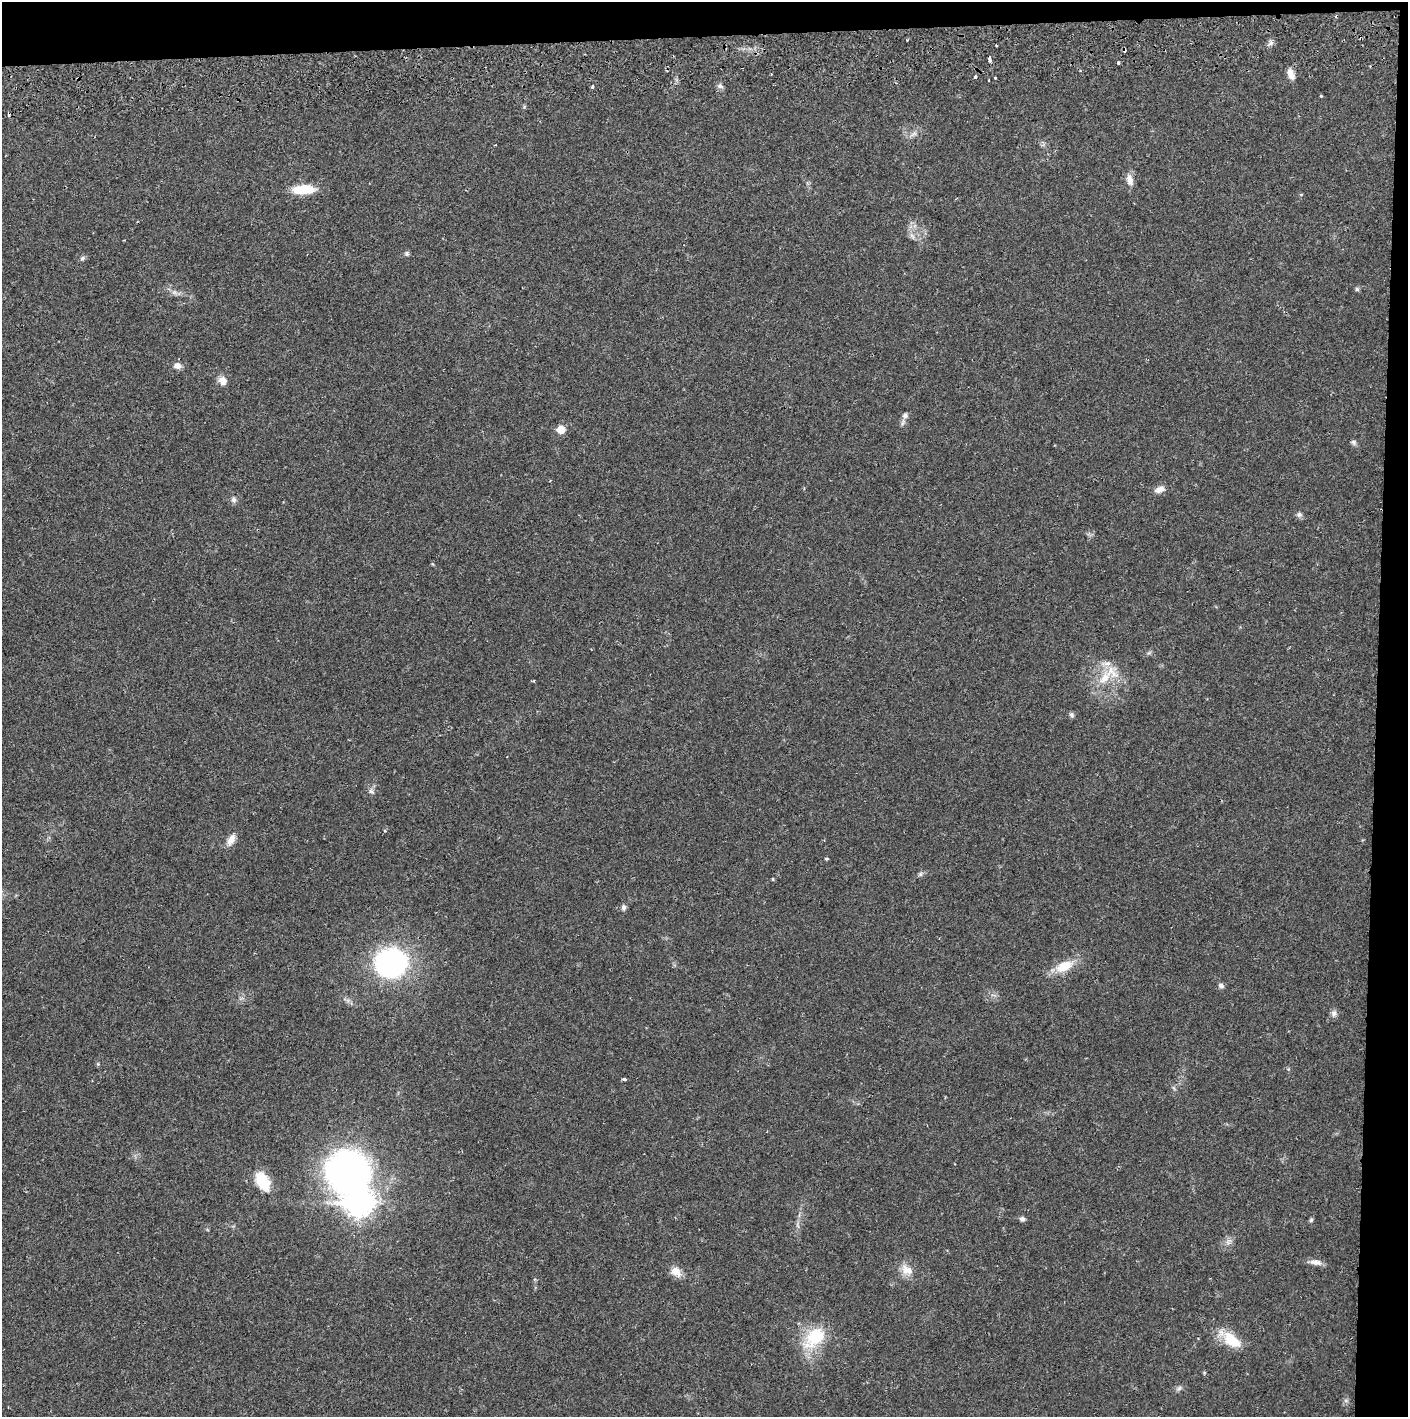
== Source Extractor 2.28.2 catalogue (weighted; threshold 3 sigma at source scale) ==
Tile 3 of 3 x 3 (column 3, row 1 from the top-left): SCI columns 2818-4223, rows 2887-4301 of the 4230 x 4359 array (HDU 1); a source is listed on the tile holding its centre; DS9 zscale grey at full resolution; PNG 1410 x 1419 px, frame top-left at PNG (2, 2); no overlay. Shown black and unused: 5% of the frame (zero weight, under 2 of 3 exposures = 3% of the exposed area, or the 3 px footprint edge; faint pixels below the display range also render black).
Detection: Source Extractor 2.28.2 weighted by HDU 2 'WHT'; one run over the whole footprint, this tile lists its part. Background 0.0216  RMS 0.0034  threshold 0.0155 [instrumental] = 3 sigma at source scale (4.5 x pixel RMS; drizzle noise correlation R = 1.50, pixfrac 1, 0.05/0.05 arcsec/px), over >= 5 px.
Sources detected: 58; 2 cosmic-ray / hot-pixel residue — not listed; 2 inside a brighter listed object's ellipse — not listed separately; the other 54 listed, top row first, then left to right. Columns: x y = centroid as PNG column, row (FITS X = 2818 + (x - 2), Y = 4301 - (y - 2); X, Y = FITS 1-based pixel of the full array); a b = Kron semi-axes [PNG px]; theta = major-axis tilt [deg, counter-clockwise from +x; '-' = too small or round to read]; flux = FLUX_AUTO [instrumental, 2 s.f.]
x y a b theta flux
1271 43 8 6 53 1.1
996 45 3 2 - 0.33
990 60 5 3 - 1.4
1118 63 3 3 - 2.2
1291 74 13 7 -64 2.4
975 76 4 3 - 0.57
995 77 3 3 - 1.1
78 78 5 3 - 0.34
592 86 3 3 - 1.1
720 86 8 5 -11 1
1321 96 4 3 - 0.29
913 134 10 5 27 1.3
1130 180 15 8 -76 2.6
304 189 21 9 2 10
1301 194 5 3 - 0.28
912 236 10 5 -54 1.1
407 254 6 6 - 0.65
82 258 7 5 46 0.71
1357 289 6 6 - 0.59
174 292 7 4 -18 0.97
177 366 10 8 -9 1.9
223 381 11 9 -61 2.5
905 415 8 7 - 1.2
561 429 6 6 - 5.6
1354 442 7 6 - 0.83
1160 489 13 8 20 2.2
233 500 8 6 -63 1
1299 515 8 6 1 1
1111 672 25 15 -43 7.1
1072 715 7 5 -67 0.79
371 791 8 6 -49 1
385 831 4 3 - 0.32
231 840 15 8 63 2.9
826 859 3 3 - 0.72
920 874 7 4 -90 0.64
623 907 8 6 86 1
392 963 33 28 -4 59
1064 966 23 12 25 7.2
1221 986 7 6 - 1
1334 1013 10 7 83 1.2
624 1079 4 3 - 1.7
347 1172 35 33 -85 150
262 1181 22 13 -62 9.5
360 1204 11 9 9 290
1022 1219 6 6 - 0.95
1311 1220 5 5 - 0.54
1315 1262 17 7 -12 2.1
907 1270 19 12 -32 4
676 1272 14 10 -40 3.4
815 1337 31 18 45 16
1232 1340 26 14 -40 9.2
1204 1373 6 3 73 0.36
1179 1388 9 5 41 0.89
1346 1401 6 4 -19 0.58
Overlapping masked pixels (flux is a lower limit): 1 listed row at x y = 78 78